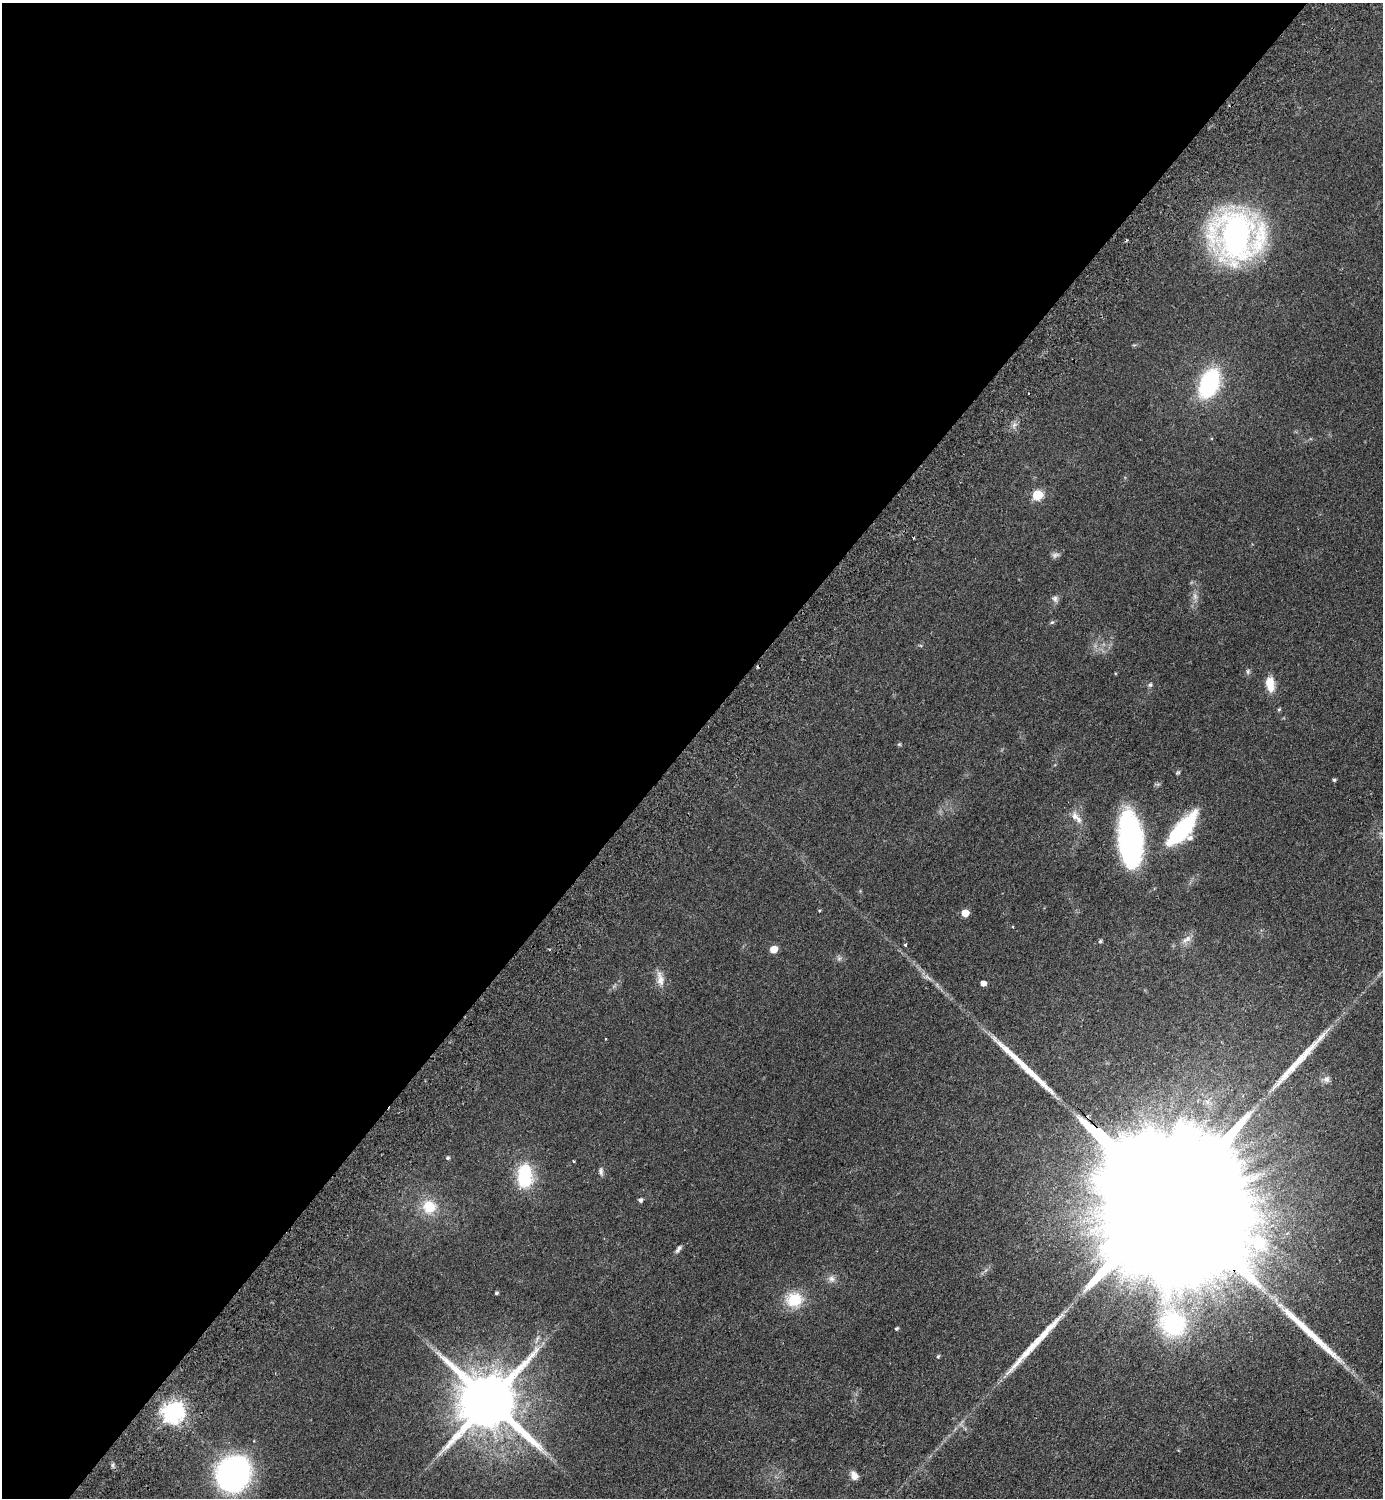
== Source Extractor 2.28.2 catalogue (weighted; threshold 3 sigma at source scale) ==
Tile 5 of 4 x 4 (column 1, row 2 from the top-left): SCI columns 344-1724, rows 3032-4527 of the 6070 x 6064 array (HDU 1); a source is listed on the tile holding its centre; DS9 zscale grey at full resolution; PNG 1385 x 1500 px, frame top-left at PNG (2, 3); no overlay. Shown black and unused: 49% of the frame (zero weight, under 2 of 3 exposures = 3% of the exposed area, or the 3 px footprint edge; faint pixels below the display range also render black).
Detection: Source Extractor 2.28.2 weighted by HDU 2 'WHT'; one run over the whole footprint, this tile lists its part. Background 0.0826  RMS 0.0081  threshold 0.0362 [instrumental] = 3 sigma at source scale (4.5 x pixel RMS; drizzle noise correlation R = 1.50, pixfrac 1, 0.05/0.05 arcsec/px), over >= 5 px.
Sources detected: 63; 2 too faint to see at this stretch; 2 inside a brighter object's white glare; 5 cosmic-ray / hot-pixel residue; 5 long thin detections or spike segments (spike, bleed or trail) — not listed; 2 inside a brighter listed object's ellipse — not listed separately; the other 47 listed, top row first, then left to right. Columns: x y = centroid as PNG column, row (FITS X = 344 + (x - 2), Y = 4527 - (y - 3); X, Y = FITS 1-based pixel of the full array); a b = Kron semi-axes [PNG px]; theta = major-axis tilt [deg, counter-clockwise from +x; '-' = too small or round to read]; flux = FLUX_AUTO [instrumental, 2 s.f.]
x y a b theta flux
1236 235 39 39 - 280
1209 383 20 12 67 120
1037 495 6 6 - 38
913 538 3 2 - 0.92
1195 596 8 6 -70 2.9
1055 599 10 7 -81 2.8
1052 622 6 5 - 1.2
1248 671 8 5 76 1.7
1115 673 4 3 - 0.55
1270 684 19 10 -82 11
1150 685 7 5 73 1.5
899 744 5 5 - 0.97
1178 772 7 4 39 1.1
1334 780 4 4 - 1.2
1075 816 12 10 -60 5.4
1182 830 33 12 49 86
1130 839 47 19 -85 170
819 910 4 3 - 0.68
965 913 5 5 - 14
1187 939 16 8 37 5.4
1100 941 4 4 - 1.3
905 945 3 3 - 1.5
774 949 5 5 - 14
660 979 21 9 -79 7.2
983 983 5 4 - 5.5
606 1039 3 2 - 0.48
1326 1079 10 9 - 3.3
447 1158 5 5 - 1.5
574 1161 4 2 - 0.63
525 1171 23 19 -62 31
601 1171 11 6 -87 2.5
640 1200 5 5 - 2
1173 1206 116 26 -46 140000
429 1207 19 18 - 19
678 1249 11 5 53 2.3
831 1279 11 9 -26 4
496 1293 4 4 - 1.3
794 1300 21 19 14 23
1173 1324 32 28 -56 80
896 1329 5 4 - 1.3
537 1339 15 4 67 2.9
938 1356 6 4 66 0.97
489 1401 17 16 - 6900
173 1412 8 7 - 520
113 1465 8 4 -82 1.6
233 1474 30 25 54 240
854 1476 9 7 -61 5.4
Overlapping masked pixels (flux is a lower limit): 1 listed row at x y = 1173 1206